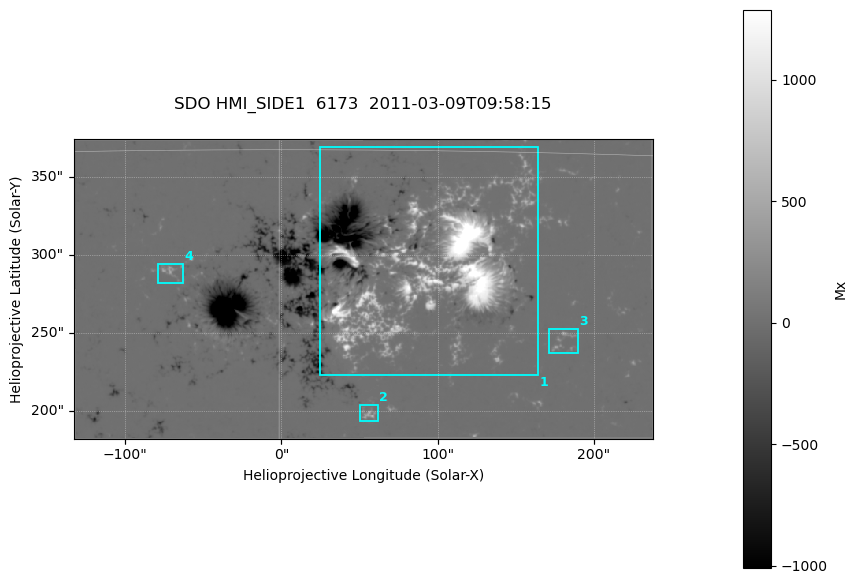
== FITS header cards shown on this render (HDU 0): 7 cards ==
TELESCOP= 'SDO     '           /
INSTRUME= 'HMI_SIDE1'          /
WAVELNTH=              6173.00 /
DATE-OBS= '2011-03-09T09:58:15.000' /
CTYPE1  = 'HPLN-TAN'           /
CTYPE2  = 'HPLT-TAN'           /
BUNIT   = 'Mx      '           /

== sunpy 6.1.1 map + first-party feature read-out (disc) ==
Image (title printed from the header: SDO HMI_SIDE1  6173  2011-03-09T09:58:15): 735 x 380 px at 0.504 arcsec/px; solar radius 966 arcsec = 1916 px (partial field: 2.4% of the solar disc is inside the frame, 99% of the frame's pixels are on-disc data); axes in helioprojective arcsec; data unit Mx (BUNIT, on the colour bar)
Orientation: file roll -179.9 deg (from PC/CROTA): ROTATED to solar-north-up (sunpy Map.rotate, bilinear) for analysis and display; everything below refers to the rotated frame; the empty margins the rotation leaves inside the frame are drawn grey
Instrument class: DISC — disc imager (sunpy class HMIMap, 6173 A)
Bright regions (active regions / flare kernels): reference = the on-disc median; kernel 7 px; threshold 5 sigma = 46 Mx over a disc level ~-0.263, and >= 1.15x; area >= 279 px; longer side >= 5 px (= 2.5 arcsec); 4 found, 4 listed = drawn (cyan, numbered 1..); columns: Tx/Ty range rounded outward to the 2 arcsec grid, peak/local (2 s.f.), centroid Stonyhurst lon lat
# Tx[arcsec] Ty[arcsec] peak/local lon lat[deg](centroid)
1 24..166 222..370 -6682 +6 +10
2 50..62 192..204 -1416 +3 +5
3 170..190 236..254 -926 +11 +8
4 -80..-62 282..296 -1199 -4 +10